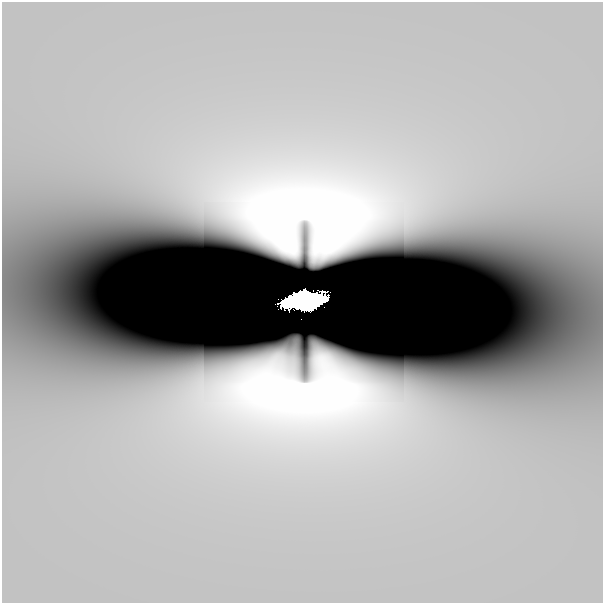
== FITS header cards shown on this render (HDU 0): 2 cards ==
NAXIS1  =                  601
NAXIS2  =                  601

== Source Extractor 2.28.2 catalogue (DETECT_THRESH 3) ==
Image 601 x 601 px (HDU 0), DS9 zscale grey, 1 PNG px = 1 image px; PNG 605 x 605 px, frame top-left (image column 1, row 601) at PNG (2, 2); no overlay
Background 1.74e-10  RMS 2.4e-10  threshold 7.28e-10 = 3 sigma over >= 5 px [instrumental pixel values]
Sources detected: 4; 2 with non-positive FLUX_AUTO (blend fragments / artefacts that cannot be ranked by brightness) are not listed; the other 2 listed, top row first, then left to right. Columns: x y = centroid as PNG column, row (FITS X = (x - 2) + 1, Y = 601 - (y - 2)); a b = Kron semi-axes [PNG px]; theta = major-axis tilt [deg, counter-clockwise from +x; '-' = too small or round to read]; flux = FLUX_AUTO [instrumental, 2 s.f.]
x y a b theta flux
305 301 30 14 3 36
301 319 2 2 - 0.028
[2 non-positive-flux detections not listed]